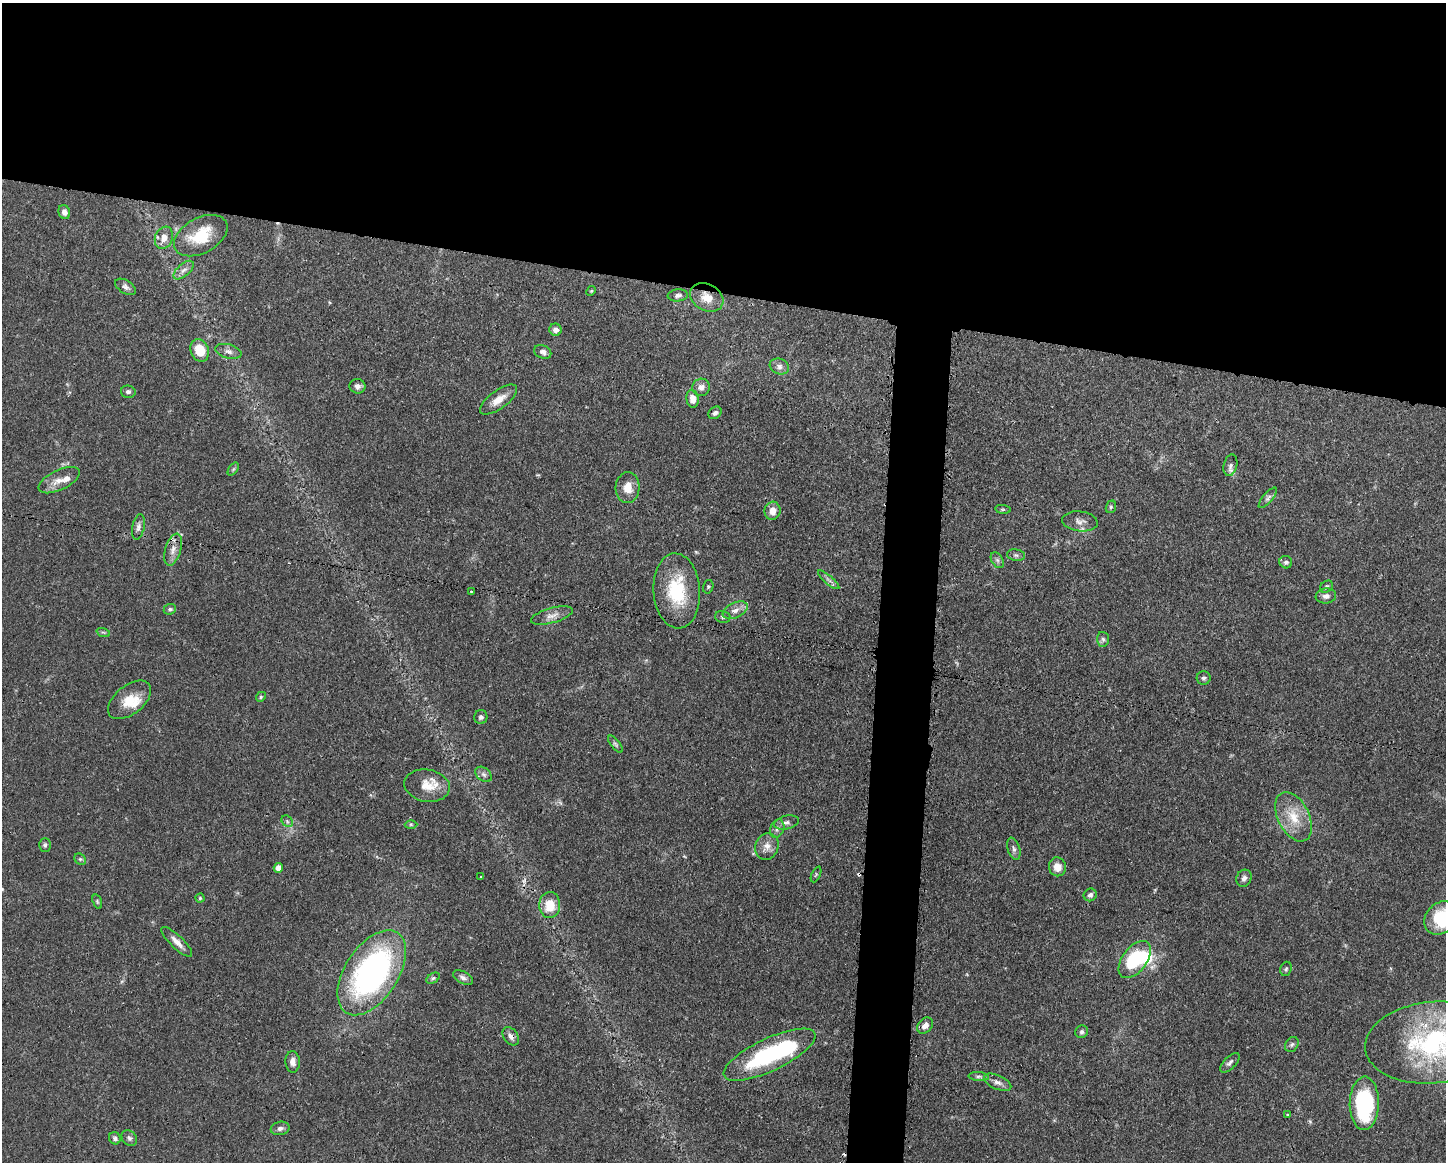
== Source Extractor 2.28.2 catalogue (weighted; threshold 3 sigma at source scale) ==
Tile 2 of 3 x 4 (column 2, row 1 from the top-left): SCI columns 1562-3005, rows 3482-4641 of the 4679 x 4643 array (HDU 1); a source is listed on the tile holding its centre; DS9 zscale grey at full resolution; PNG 1448 x 1164 px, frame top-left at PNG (2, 3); each listed source drawn as its Kron ellipse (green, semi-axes under 4 px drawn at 4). Shown black and unused: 28% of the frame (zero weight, under 3 of 4 exposures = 1% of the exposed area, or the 3 px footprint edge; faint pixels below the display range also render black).
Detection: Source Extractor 2.28.2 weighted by HDU 2 'WHT'; one run over the whole footprint, this tile lists its part. Background 0.0565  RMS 0.0033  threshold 0.0147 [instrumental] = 3 sigma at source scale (4.5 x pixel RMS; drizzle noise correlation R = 1.50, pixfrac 1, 0.05/0.05 arcsec/px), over >= 5 px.
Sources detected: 102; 3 inside a brighter object's white glare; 4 cosmic-ray / hot-pixel residue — neither listed nor drawn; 3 inside a brighter listed object's ellipse — not listed separately; the other 92 listed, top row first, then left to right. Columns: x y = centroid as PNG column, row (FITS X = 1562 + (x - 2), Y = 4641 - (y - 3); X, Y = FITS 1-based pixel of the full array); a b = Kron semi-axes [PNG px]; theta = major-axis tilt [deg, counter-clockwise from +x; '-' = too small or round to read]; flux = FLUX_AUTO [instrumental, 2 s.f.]
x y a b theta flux
64 212 7 6 - 1.2
201 236 29 17 28 13
164 238 11 9 69 2.9
184 270 12 6 41 1.7
125 287 12 6 -31 1.3
591 291 5 4 - 0.35
678 295 10 6 5 1.1
707 297 17 13 -29 4.7
556 330 6 6 - 1.5
200 350 11 9 -67 6.4
228 351 13 7 -14 1.6
543 352 9 6 -24 1.3
779 366 10 7 -21 1.6
357 386 8 7 - 1.4
701 387 9 8 - 1.6
128 392 7 6 - 0.87
692 399 9 6 -82 2.6
499 400 22 9 36 4
715 413 7 5 40 0.94
1230 465 11 6 76 1.3
233 469 7 4 53 0.49
59 480 22 10 26 3.4
628 487 15 12 86 4.5
1268 498 13 5 50 0.99
1111 507 6 5 - 0.53
1003 509 8 4 -8 0.47
772 511 9 8 - 2.9
1080 521 18 10 -7 2.2
138 527 13 6 79 1.4
173 550 16 7 73 2.7
1016 555 9 5 -8 0.8
997 560 8 5 -60 0.9
1286 562 6 6 - 0.94
829 580 13 4 -40 1.1
708 587 7 5 75 0.53
1326 587 7 5 37 0.63
471 591 3 2 - 0.38
677 591 37 23 -86 19
1326 596 10 7 7 1.7
170 609 6 5 - 0.69
735 610 13 7 24 2.2
552 615 22 7 15 2.6
723 617 8 5 -15 0.71
103 632 7 4 -18 0.56
1103 639 7 6 - 0.83
1204 678 7 7 - 0.85
261 697 5 4 - 0.47
130 700 25 14 38 6.7
481 717 7 6 - 0.88
615 744 10 4 -51 0.69
484 774 9 6 -39 1
427 786 23 16 -10 6.3
1293 817 26 15 -63 8.7
287 821 6 5 - 0.65
786 823 12 6 13 1.4
411 824 6 4 0 0.47
777 829 9 6 69 1.3
45 845 7 6 - 0.69
767 846 13 11 66 2.8
1014 849 11 6 -73 1.1
80 859 6 5 - 0.52
1057 867 9 8 - 3.5
278 868 5 4 - 3
816 874 8 3 64 0.44
481 877 3 2 - 0.49
1244 878 9 7 65 1.2
1090 895 7 6 - 0.99
200 898 4 4 - 0.41
97 902 7 4 -71 0.53
550 905 13 10 87 7.1
1441 918 18 15 43 15
177 942 20 6 -44 2.6
1135 959 21 12 53 20
1286 969 7 5 71 0.64
372 973 47 26 57 91
463 977 11 6 -27 1.1
433 978 7 4 31 0.61
925 1026 9 7 47 1.8
1082 1032 6 6 - 0.76
511 1036 10 7 -53 1.5
1433 1043 68 40 5 56
1292 1044 8 6 56 0.81
770 1055 50 16 25 36
293 1062 10 7 -87 1.9
1230 1063 12 6 45 1.1
979 1077 10 4 -4 0.85
998 1082 14 7 -23 1.9
1364 1103 27 14 89 35
1288 1115 3 3 - 0.34
280 1128 9 6 12 1.2
115 1138 6 5 - 0.88
129 1138 9 6 -48 0.96
Overlapping masked pixels (flux is a lower limit): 2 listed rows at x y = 707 297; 511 1036
Isophote crosses this tile's border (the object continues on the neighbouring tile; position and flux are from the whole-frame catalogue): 2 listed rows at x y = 1441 918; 1433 1043